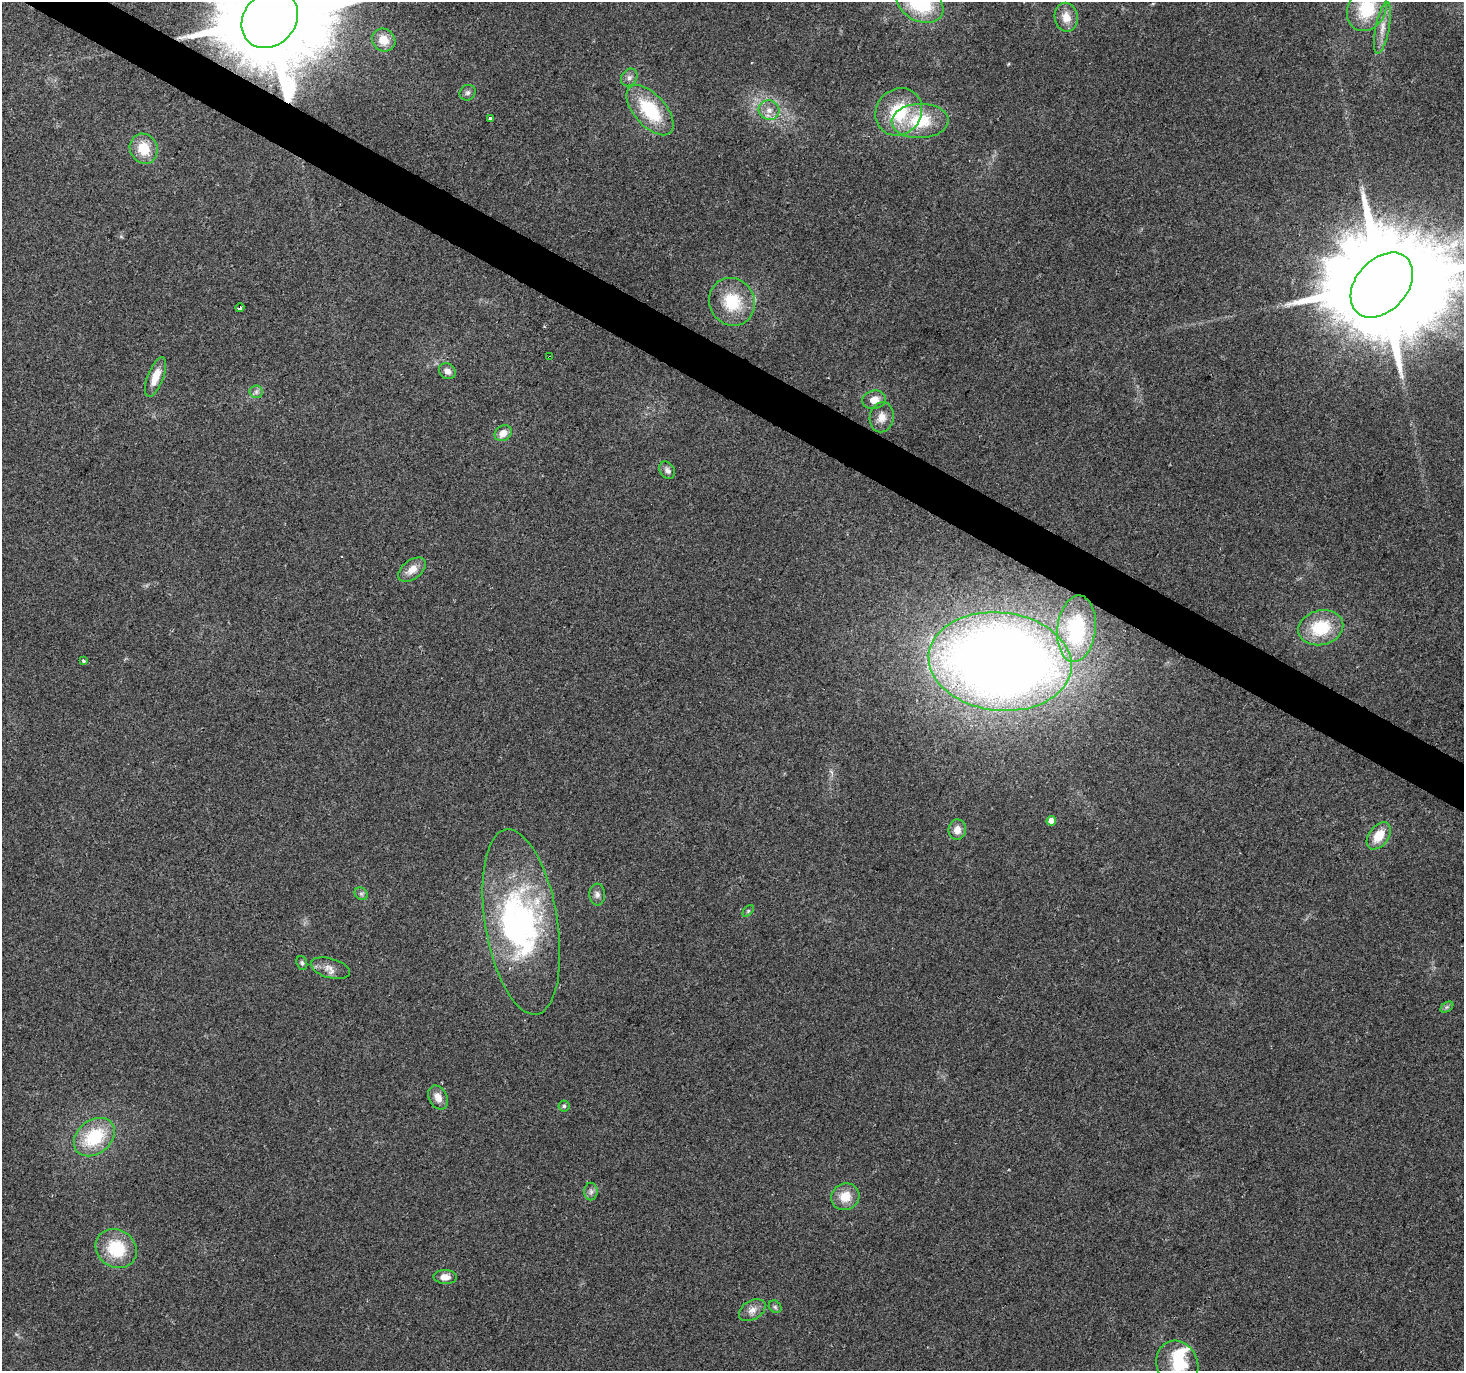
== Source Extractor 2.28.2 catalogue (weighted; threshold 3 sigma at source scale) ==
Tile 11 of 4 x 4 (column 3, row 3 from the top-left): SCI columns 2923-4384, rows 1562-2930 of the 5851 x 5929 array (HDU 1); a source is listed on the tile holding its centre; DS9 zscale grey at full resolution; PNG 1466 x 1373 px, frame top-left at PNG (2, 2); each listed source drawn as its Kron ellipse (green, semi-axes under 4 px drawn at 4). Shown black and unused: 3% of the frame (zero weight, under 2 of 3 exposures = <1% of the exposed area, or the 3 px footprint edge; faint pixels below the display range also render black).
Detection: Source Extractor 2.28.2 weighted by HDU 2 'WHT'; one run over the whole footprint, this tile lists its part. Background 0.1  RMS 0.0076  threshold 0.0341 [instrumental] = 3 sigma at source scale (4.5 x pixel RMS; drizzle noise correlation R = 1.50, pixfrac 1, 0.0396/0.0396 arcsec/px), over >= 5 px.
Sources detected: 54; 4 inside a brighter object's white glare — neither listed nor drawn; the other 50 listed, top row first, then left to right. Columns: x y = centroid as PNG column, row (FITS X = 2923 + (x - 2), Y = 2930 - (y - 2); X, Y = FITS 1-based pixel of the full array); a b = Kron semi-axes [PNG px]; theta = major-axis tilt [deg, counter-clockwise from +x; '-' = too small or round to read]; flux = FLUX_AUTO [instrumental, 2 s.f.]
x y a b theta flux
920 3 25 18 -31 58
1367 9 23 19 64 41
1066 17 14 11 -79 9.7
270 19 31 26 48 17000
1382 28 26 7 79 8.4
384 40 12 11 - 11
629 77 9 7 55 3.2
468 93 8 7 - 2.6
650 110 30 16 -48 44
769 110 10 9 - 5.9
899 112 25 22 50 38
490 118 3 3 - 3.2
920 121 28 17 2 35
144 149 15 13 -63 18
1382 285 37 25 48 26000
732 302 24 22 -61 31
240 307 4 3 - 14
550 357 4 3 - 3.6
447 371 9 7 -38 4.4
155 377 21 8 69 11
256 392 6 6 - 2.1
874 400 12 9 13 8.1
882 417 15 12 78 7.8
503 433 9 7 36 7.7
667 470 9 7 -55 2.7
412 570 16 9 36 8.3
1321 628 23 17 14 33
1076 629 33 19 84 75
83 661 3 3 - 1.5
1000 662 71 49 -6 1200
1051 821 5 4 - 7
957 830 10 8 82 6.9
1379 836 15 9 53 15
361 894 7 5 -44 1.9
597 895 11 8 -87 3.3
748 911 7 4 46 1.2
521 922 94 36 -81 180
302 963 7 5 -70 1.6
330 968 20 9 -15 6.8
1447 1007 7 4 34 1.5
438 1098 13 9 -62 7.1
564 1106 5 5 - 1.3
94 1137 22 16 39 39
591 1192 9 6 90 2.7
845 1197 14 13 - 13
116 1249 21 18 -35 34
445 1277 11 7 -4 6.1
775 1307 7 5 -45 1.5
752 1310 14 9 30 5.7
1177 1364 24 20 -66 32
Overlapping masked pixels (flux is a lower limit): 3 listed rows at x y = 270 19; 240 307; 550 357
Isophote crosses this tile's border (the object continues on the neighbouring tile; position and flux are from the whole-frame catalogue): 5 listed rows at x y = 920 3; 1367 9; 270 19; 1382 285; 1177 1364